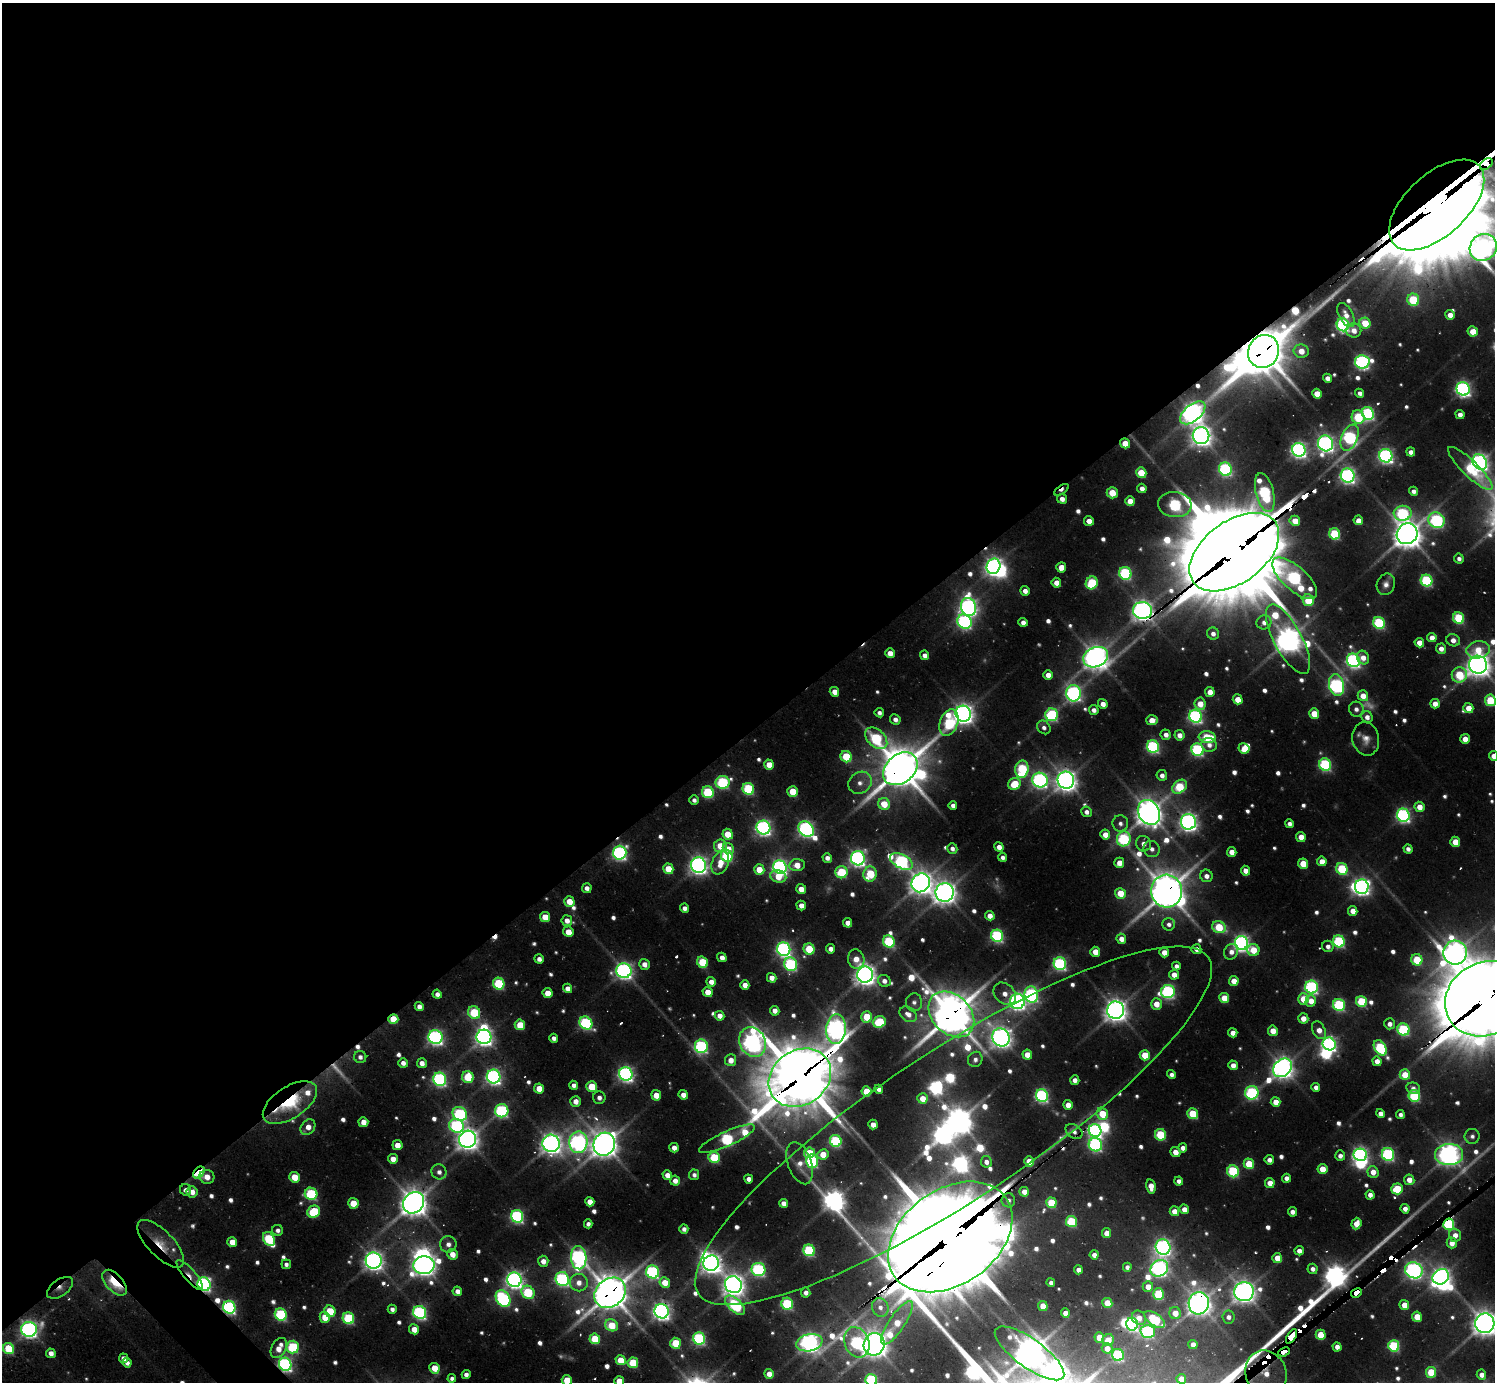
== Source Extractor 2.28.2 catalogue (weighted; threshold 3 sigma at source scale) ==
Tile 2 of 4 x 4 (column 2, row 1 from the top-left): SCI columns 1667-3159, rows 4410-5789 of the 6146 x 6134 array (HDU 1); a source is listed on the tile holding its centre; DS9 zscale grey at full resolution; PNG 1497 x 1384 px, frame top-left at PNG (2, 3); each listed source drawn as its Kron ellipse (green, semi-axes under 4 px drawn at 4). Shown black and unused: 54% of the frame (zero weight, under 2 of 3 exposures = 7% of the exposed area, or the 3 px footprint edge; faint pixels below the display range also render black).
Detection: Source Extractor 2.28.2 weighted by HDU 2 'WHT'; one run over the whole footprint, this tile lists its part. Background 0.0945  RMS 0.01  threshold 0.0455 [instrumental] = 3 sigma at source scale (4.5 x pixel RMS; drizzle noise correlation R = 1.50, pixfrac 1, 0.05/0.05 arcsec/px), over >= 5 px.
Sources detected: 761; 19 too faint to see at this stretch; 18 inside a brighter object's white glare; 20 cosmic-ray / hot-pixel residue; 1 long thin detection or spike segment (spike, bleed or trail) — neither listed nor drawn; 6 inside a brighter listed object's ellipse — not listed separately; of the other 697, all 500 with FLUX_AUTO >= 5.71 (the completeness limit of this list) listed and drawn (197 fainter detections not listed), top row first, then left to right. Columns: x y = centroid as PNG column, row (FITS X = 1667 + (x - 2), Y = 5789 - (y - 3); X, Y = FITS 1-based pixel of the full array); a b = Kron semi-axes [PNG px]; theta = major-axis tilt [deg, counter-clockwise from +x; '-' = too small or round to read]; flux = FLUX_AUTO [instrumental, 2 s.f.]
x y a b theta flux
1486 164 7 4 37 1500
1437 205 58 31 42 31000
1483 247 14 13 - 750
1413 300 6 6 - 87
1346 315 13 7 -61 11
1450 315 5 4 - 12
1365 323 6 5 - 38
1343 325 6 6 - 280
1354 330 7 7 - 12
1473 331 5 5 - 28
1263 351 17 15 60 4100
1301 351 7 6 - 17
1362 362 7 6 - 380
1327 378 4 4 - 9.2
1463 389 7 6 - 470
1360 393 4 4 - 6.4
1317 394 5 4 - 24
1193 413 15 8 40 1100
1368 413 6 6 - 230
1460 414 5 4 - 9.5
1358 417 7 6 - 81
1201 436 8 8 - 1000
1350 438 14 8 67 280
1125 443 5 5 - 25
1326 443 8 7 - 630
1299 450 7 6 - 540
1411 452 4 4 - 8.6
1386 456 7 6 - 450
1480 462 8 6 -53 680
1470 468 30 8 -44 79
1225 469 7 6 - 270
1141 473 5 5 - 40
1348 476 7 6 - 490
1142 488 5 4 - 9.4
1062 490 8 4 34 8.7
1414 491 4 4 - 6.7
1112 493 5 5 - 33
1265 493 20 9 -76 220
1062 499 5 4 - 9.5
1130 501 5 5 - 19
1175 504 17 12 -7 220
1403 513 9 7 3 170
1358 520 5 4 - 15
1437 520 8 7 - 280
1089 521 5 4 - 15
1295 521 5 5 - 23
1335 534 6 5 - 120
1407 534 11 10 - 2000
1234 552 51 31 36 21000
1459 558 5 5 - 6.2
994 566 8 7 - 760
1061 567 5 5 - 18
1125 573 6 6 - 200
1295 578 28 12 -42 340
1427 581 6 5 - 170
1056 583 5 4 - 15
1092 583 6 6 - 100
1386 584 11 9 70 8.5
1025 591 5 4 - 9.4
1308 600 6 5 - 68
968 607 9 7 -72 650
1143 610 9 8 - 1100
1459 618 6 5 - 110
964 622 7 6 - 330
1023 622 5 4 - 9.2
1264 622 7 7 - 8.9
1379 623 6 5 - 170
1213 634 6 6 - 7.8
1432 638 5 4 - 14
1288 639 38 14 -62 1700
1453 640 7 6 - 11
1419 643 5 4 - 16
1441 649 5 5 - 11
1478 650 12 8 8 30
890 653 5 4 - 16
924 655 5 4 - 8.8
1096 657 13 9 25 1600
1363 657 7 6 - 13
1353 660 7 6 - 400
1478 665 9 8 - 1400
1048 675 5 4 - 14
1459 675 8 7 - 79
1336 685 11 7 -78 420
834 692 5 4 - 14
1210 692 5 4 - 17
1074 693 8 7 - 490
1363 696 5 5 - 17
1238 699 5 4 - 24
1490 700 6 5 - 71
1103 704 5 4 - 11
1200 704 6 5 - 21
1435 704 5 4 - 13
1468 708 5 5 - 20
1356 709 7 7 - 7.1
1094 710 5 5 - 7.8
879 713 5 4 - 6
963 714 8 7 - 1000
1314 714 5 5 - 33
1052 715 6 6 - 200
1196 716 7 6 - 340
1367 717 6 5 - 9.5
895 719 5 5 - 8.4
1152 720 6 5 - 20
949 722 14 9 70 150
1044 727 7 6 - 6.3
1166 735 5 5 - 8.6
1179 735 5 5 - 12
1207 737 8 5 -6 67
876 738 13 8 -43 150
1366 739 17 13 -77 14
1465 739 5 4 - 16
1209 745 8 7 - 8.9
1153 746 6 6 - 240
1244 748 5 5 - 27
1198 750 6 6 - 240
1494 756 5 4 - 12
846 757 6 5 - 67
769 765 5 5 - 25
1325 765 6 6 - 210
900 769 19 14 41 4600
1022 769 8 6 81 130
1162 775 5 5 - 8.6
1040 780 7 7 - 460
1066 780 8 8 - 1200
723 782 7 6 - 170
860 783 12 10 35 13
1014 784 6 5 - 43
1179 787 8 6 38 83
748 789 6 5 - 140
708 792 6 5 - 120
793 792 5 5 - 43
694 800 5 4 - 5.7
884 804 6 5 - 36
953 805 4 4 - 6.8
1419 807 5 5 - 17
1086 812 5 5 - 7.3
1149 812 13 10 -61 1900
1403 815 7 6 - 380
1188 822 8 7 - 750
1120 823 8 8 - 6.3
1289 824 4 4 - 6.4
763 828 7 7 - 480
806 829 8 6 -48 490
728 834 5 5 - 33
1105 835 5 4 - 18
1301 837 5 4 - 19
1124 839 7 7 - 150
1455 842 5 5 - 28
1143 844 8 7 - 8.1
720 846 6 6 - 31
999 847 5 4 - 11
728 849 6 5 - 14
952 849 5 5 - 6.1
1152 849 8 7 - 7.8
1408 849 5 4 - 6.7
1232 852 5 4 - 15
620 853 7 6 - 360
727 856 6 5 - 140
1002 857 4 4 - 6
827 858 5 4 - 7.6
858 858 7 7 - 510
901 861 12 6 -28 320
1322 861 5 4 - 16
720 863 12 8 67 24
1119 863 5 5 - 16
1303 864 5 5 - 35
698 865 7 7 - 760
797 865 8 6 6 23
780 867 7 6 - 500
668 869 5 5 - 40
1342 869 6 5 - 110
759 870 5 5 - 32
1245 871 5 4 - 12
841 872 6 6 - 93
870 874 7 6 - 73
778 876 8 6 -15 27
1206 876 6 6 - 9.2
921 883 9 8 - 1300
1362 887 7 7 - 610
587 888 5 4 - 8.6
801 889 5 5 - 16
1167 891 16 15 - 2900
945 892 9 9 - 1300
1120 893 5 5 - 33
569 901 5 5 - 26
801 905 5 4 - 13
684 908 4 4 - 7.8
1353 911 5 4 - 16
990 916 5 4 - 13
545 917 5 5 - 27
567 921 5 5 - 12
848 923 5 4 - 12
1169 924 6 6 - 6.3
1219 927 7 6 - 70
568 932 5 5 - 23
997 936 6 6 - 230
1121 939 5 5 - 13
889 941 6 5 - 130
1339 941 6 5 - 180
1242 943 7 6 - 570
1328 946 6 5 - 7.6
784 949 7 6 - 440
809 949 5 5 - 64
831 949 5 4 - 9.2
1196 949 5 4 - 7.6
1253 950 6 6 - 32
1095 952 5 5 - 22
1164 952 5 4 - 18
1231 952 8 6 62 9.4
1455 953 12 11 - 1200
722 957 5 4 - 11
539 959 4 4 - 7.8
856 959 10 8 -75 15
1417 960 6 5 - 69
702 962 6 5 - 68
644 964 5 5 - 12
791 964 7 6 - 220
1060 964 6 6 - 270
1176 966 4 4 - 6.4
624 971 7 7 - 570
865 975 8 8 - 1100
1174 975 5 4 - 15
772 978 5 4 - 13
884 981 6 6 - 7.4
1234 981 5 4 - 17
711 982 5 4 - 12
499 984 6 5 - 130
745 985 5 4 - 13
1312 987 6 6 - 320
567 988 5 4 - 10
1168 991 7 6 - 300
708 992 5 5 - 21
548 993 5 5 - 24
437 994 5 4 - 8
1005 994 12 9 -44 13
1031 995 8 6 -73 300
1224 998 5 5 - 34
1304 999 5 5 - 37
1486 999 42 36 29 14000
1017 1001 7 7 - 620
1311 1001 6 5 - 17
914 1002 9 8 - 5.9
1361 1002 6 5 - 96
1156 1004 5 5 - 18
1339 1005 6 6 - 180
419 1006 4 4 - 9.3
1116 1010 8 8 - 1300
775 1011 5 4 - 11
474 1012 6 6 - 97
908 1014 9 7 -36 11
951 1014 26 19 -45 3700
720 1016 5 4 - 12
867 1017 6 5 - 44
1303 1018 5 5 - 16
393 1019 5 5 - 38
879 1022 6 5 - 88
586 1023 7 6 - 210
1390 1024 5 5 - 8
520 1025 5 5 - 42
836 1029 15 9 85 1100
1319 1030 9 6 -60 14
1403 1030 6 6 - 160
1273 1031 5 5 - 22
1233 1033 5 4 - 12
436 1037 7 7 - 470
484 1037 7 7 - 700
1001 1037 9 8 - 1000
554 1038 4 4 - 6.5
753 1042 15 12 -61 920
1329 1044 7 6 - 420
701 1046 7 6 - 250
1380 1048 8 5 -55 150
1027 1055 5 4 - 21
1145 1055 5 5 - 39
360 1057 6 6 - 6.6
975 1059 8 7 - 5.8
731 1060 6 5 - 15
1377 1061 4 4 - 11
403 1063 5 5 - 8.5
422 1063 5 4 - 10
1233 1065 5 4 - 12
1282 1068 10 8 44 1200
626 1074 7 6 - 490
1171 1075 4 4 - 6.3
1405 1075 5 5 - 38
468 1077 6 5 - 68
494 1077 7 7 - 500
800 1078 33 27 35 7000
440 1079 7 6 - 320
1075 1080 4 4 - 8.4
574 1085 4 4 - 7.4
592 1087 5 5 - 48
1316 1087 4 4 - 7.4
539 1088 5 4 - 26
1413 1088 7 5 -10 7
879 1089 4 4 - 7.4
866 1091 5 5 - 41
1252 1093 7 6 - 210
656 1095 5 5 - 21
683 1095 5 4 - 11
1042 1095 6 6 - 290
1414 1096 6 5 - 140
599 1098 6 6 - 7.2
922 1098 5 5 - 21
576 1101 5 5 - 13
1276 1102 5 5 - 18
290 1103 30 15 33 110
1068 1105 5 4 - 16
502 1111 7 6 - 230
460 1114 7 6 - 200
1102 1114 6 5 - 46
1193 1114 5 5 - 61
1380 1114 4 4 - 9.5
1400 1115 4 4 - 6.1
363 1122 5 5 - 15
873 1124 5 4 - 13
456 1126 7 7 - 200
953 1126 305 74 33 5400
308 1127 9 6 49 13
1095 1131 6 6 - 360
1074 1132 9 6 -38 6.1
1160 1135 6 5 - 82
1472 1136 7 7 - 5.8
467 1139 9 8 - 1100
727 1139 30 7 24 230
836 1141 6 5 - 170
578 1142 11 9 85 610
551 1143 9 8 - 1100
604 1144 12 10 65 1800
397 1145 5 5 - 17
1095 1145 7 6 - 280
674 1148 5 4 - 12
1183 1148 5 4 - 8.8
1175 1152 5 4 - 15
809 1153 5 5 - 53
823 1154 5 5 - 26
1388 1154 6 6 - 230
1360 1155 6 6 - 480
1449 1155 14 10 1 1100
1340 1156 5 5 - 6.6
714 1157 6 5 - 86
393 1159 5 5 - 14
1269 1160 5 4 - 8.1
812 1161 7 6 - 180
1029 1161 5 5 - 27
986 1162 6 5 - 8.8
800 1163 22 12 -71 15
1249 1164 5 5 - 49
1322 1169 5 5 - 26
1233 1171 6 5 - 130
199 1172 7 5 48 110
439 1172 8 7 - 7.9
1373 1172 6 5 - 14
667 1175 5 4 - 13
694 1175 5 5 - 5.8
207 1177 7 7 - 18
294 1177 5 5 - 30
1286 1178 4 4 - 9.7
749 1179 4 4 - 8.9
1409 1180 5 5 - 14
675 1181 5 5 - 11
1179 1181 4 4 - 7.9
1270 1183 5 4 - 18
1151 1186 7 5 -79 15
1397 1189 6 5 - 66
186 1190 6 5 - 7.7
192 1192 5 5 - 14
1024 1192 5 4 - 13
311 1194 6 6 - 150
1370 1195 4 4 - 9.2
1008 1200 7 7 - 7.2
590 1202 5 4 - 16
353 1203 5 5 - 32
414 1203 11 9 47 2000
783 1203 4 4 - 9.4
1051 1203 5 5 - 67
1184 1209 5 4 - 12
1405 1209 4 4 - 9.5
1174 1211 5 4 - 17
314 1212 6 5 - 92
1292 1212 5 4 - 7
517 1216 6 6 - 280
1071 1221 6 5 - 96
588 1224 4 4 - 6.6
1356 1224 6 5 - 20
1449 1224 5 5 - 150
684 1229 4 4 - 6.7
278 1230 5 5 - 5.9
1107 1233 5 4 - 15
1455 1235 6 6 - 12
950 1237 68 47 35 25000
269 1239 7 5 -58 130
232 1242 5 5 - 18
1452 1243 5 5 - 15
161 1244 31 13 -46 34
448 1244 8 8 - 8.9
1163 1247 8 7 - 590
809 1250 6 5 - 160
1299 1251 4 4 - 9.6
452 1254 5 5 - 17
1094 1255 4 4 - 8.9
579 1258 11 7 -86 500
1277 1258 5 5 - 22
374 1261 8 8 - 890
543 1261 5 5 - 12
711 1263 8 7 - 1000
286 1264 5 5 - 5.7
424 1265 11 9 4 1100
1127 1267 4 4 - 6.2
1159 1268 9 7 37 580
758 1269 7 6 - 230
1313 1269 5 5 - 6.9
1078 1270 4 4 - 9
1414 1270 9 8 - 640
653 1272 6 6 - 290
190 1275 19 6 -49 13
1441 1277 8 7 - 790
562 1279 7 6 - 280
514 1280 7 7 - 660
665 1282 5 5 - 24
114 1283 16 8 -48 100
579 1283 9 8 - 14
1051 1283 4 4 - 6.1
204 1284 7 6 - 340
733 1285 9 8 - 1200
1148 1287 5 5 - 16
60 1288 15 8 35 9.5
457 1291 5 4 - 9.7
528 1292 7 6 - 97
1244 1292 10 9 - 1300
610 1293 17 13 41 3000
806 1293 5 4 - 8
1356 1293 6 3 30 220
1158 1294 6 5 - 88
503 1299 9 6 -58 280
1107 1303 5 5 - 33
1199 1303 11 10 - 1400
787 1304 6 5 - 140
735 1305 12 6 -44 160
1404 1305 5 5 - 19
1043 1306 5 4 - 28
229 1307 6 6 - 320
880 1307 9 8 - 9.5
392 1309 4 4 - 7.1
330 1311 6 5 - 65
662 1311 7 7 - 710
420 1312 7 6 - 330
1065 1313 4 4 - 13
1175 1313 6 5 - 19
281 1314 6 6 - 180
325 1317 5 5 - 30
1228 1317 6 6 - 7.2
1417 1317 5 5 - 29
348 1318 6 5 - 140
1139 1318 8 6 -48 13
1154 1319 12 6 -34 96
897 1323 26 8 56 36
1485 1323 10 9 - 1700
1132 1324 6 6 - 260
611 1325 7 5 -35 51
29 1329 8 7 - 620
414 1329 5 5 - 19
1148 1331 7 6 - 230
1321 1335 5 5 - 38
1099 1337 5 5 - 25
1291 1337 8 4 59 1200
699 1338 6 6 - 250
595 1339 5 5 - 62
1108 1340 6 5 - 29
857 1342 15 12 -68 260
676 1343 5 5 - 69
809 1343 13 8 11 890
874 1344 11 10 - 1700
1193 1344 5 4 - 11
1394 1346 6 5 - 140
293 1347 6 6 - 120
1337 1347 5 4 - 9.3
279 1348 11 7 60 20
1107 1348 5 5 - 14
9 1349 6 5 - 93
1284 1352 6 3 22 200
51 1353 5 4 - 10
1030 1353 41 14 -36 2900
1118 1355 6 6 - 170
123 1358 5 4 - 10
620 1360 5 5 - 35
127 1363 5 4 - 7.4
633 1363 5 5 - 71
285 1364 7 6 - 380
434 1368 5 5 - 31
1431 1372 5 5 - 55
1266 1373 23 20 -66 1400
466 1374 4 4 - 7.3
769 1374 5 4 - 13
1481 1375 5 4 - 9.7
452 1378 4 4 - 5.8
1181 1379 5 5 - 17
567 1380 5 5 - 36
871 1380 6 5 - 190
619 1381 5 5 - 33
Overlapping masked pixels (flux is a lower limit): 43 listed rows (the first 20) at x y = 1486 164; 1437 205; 1263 351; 1193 413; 1125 443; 1062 490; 1335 534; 1234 552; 994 566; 1143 610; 900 769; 620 853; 1167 891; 1486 999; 951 1014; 393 1019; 836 1029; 800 1078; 290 1103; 953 1126
Isophote crosses this tile's border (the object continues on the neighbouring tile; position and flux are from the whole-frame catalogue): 15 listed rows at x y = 1486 164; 1437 205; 1483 247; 1480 462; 1470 468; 1478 665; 1490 700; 1494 756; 1486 999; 1449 1155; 1485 1323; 1181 1379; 567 1380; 871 1380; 619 1381